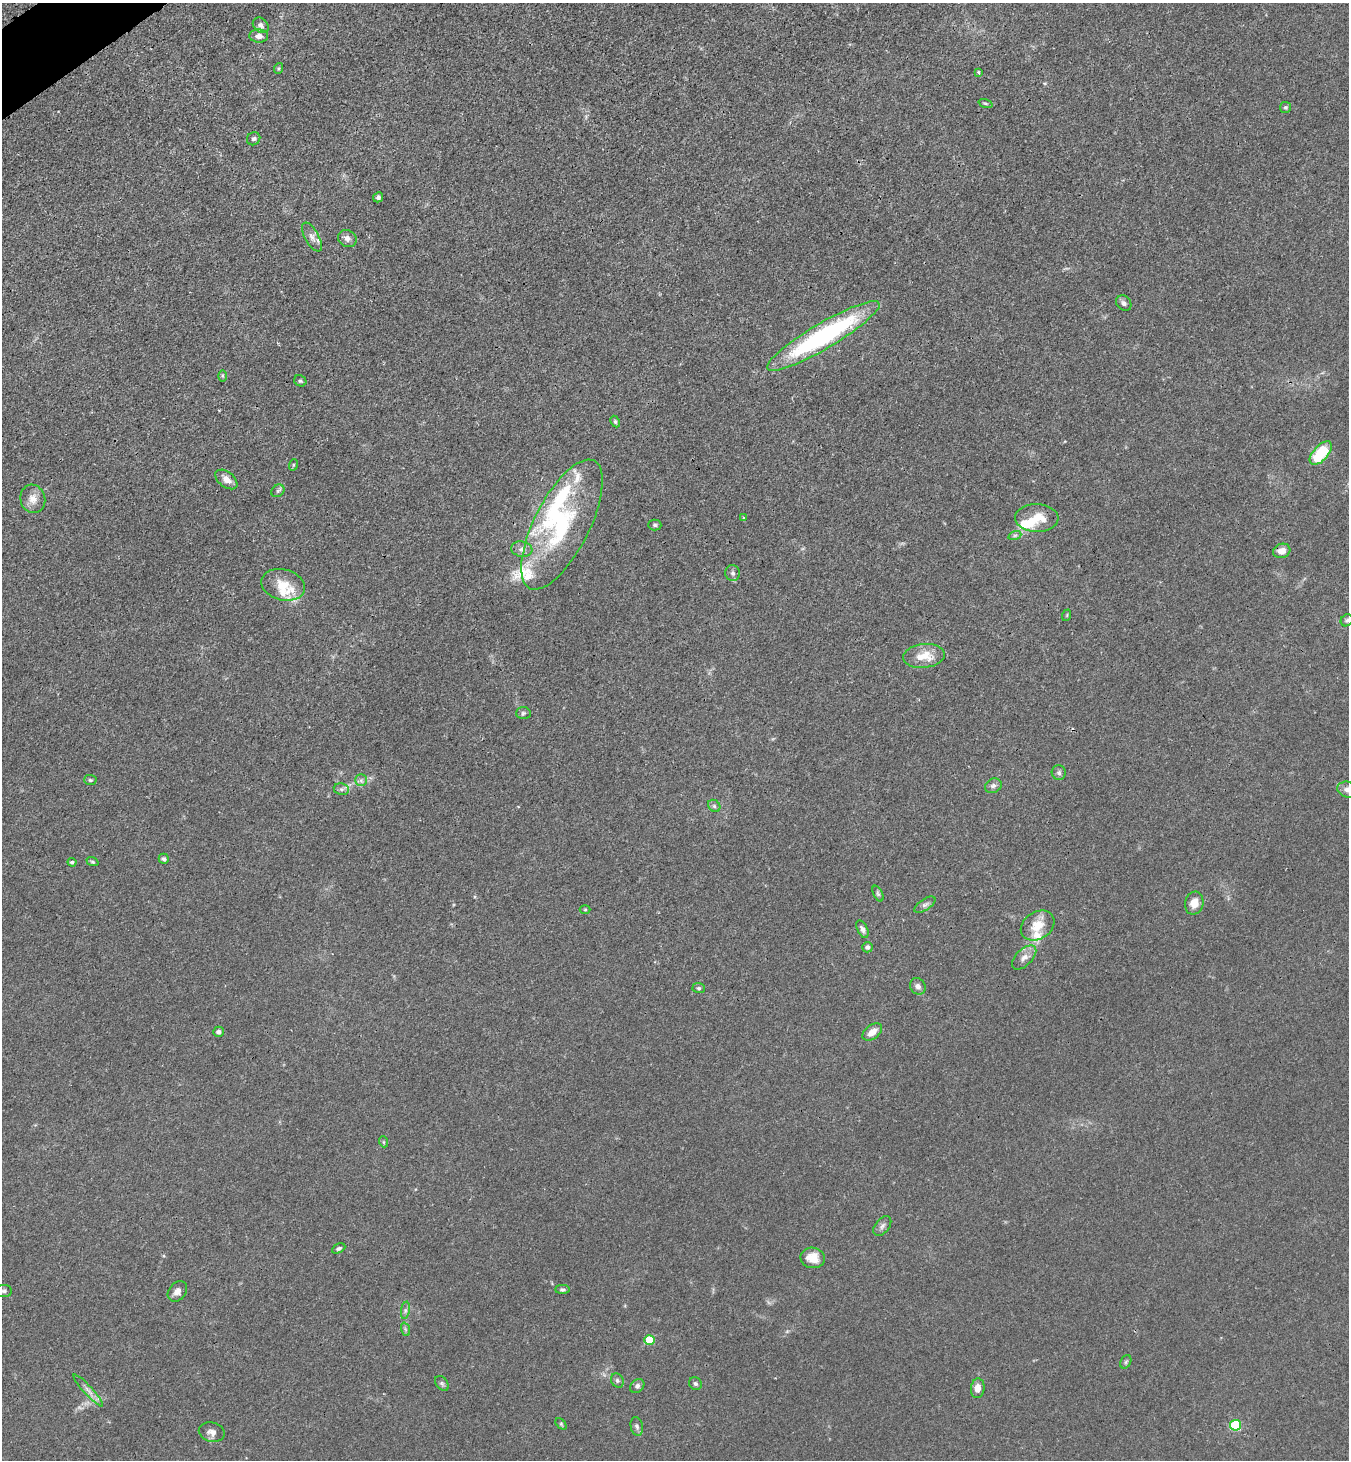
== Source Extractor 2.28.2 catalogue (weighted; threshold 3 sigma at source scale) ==
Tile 11 of 4 x 4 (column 3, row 3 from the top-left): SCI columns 2875-4221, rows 1490-2947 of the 5889 x 5896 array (HDU 1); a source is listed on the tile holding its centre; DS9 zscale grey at full resolution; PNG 1351 x 1462 px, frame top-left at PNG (2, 3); each listed source drawn as its Kron ellipse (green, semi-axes under 4 px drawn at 4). Shown black and unused: <1% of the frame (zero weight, under 3 of 4 exposures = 3% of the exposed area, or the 3 px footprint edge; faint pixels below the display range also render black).
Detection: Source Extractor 2.28.2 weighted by HDU 2 'WHT'; one run over the whole footprint, this tile lists its part. Background 0.0145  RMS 0.0026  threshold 0.0118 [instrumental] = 3 sigma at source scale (4.5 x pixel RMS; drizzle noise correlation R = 1.50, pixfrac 1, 0.05/0.05 arcsec/px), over >= 5 px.
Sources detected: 86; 3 inside a brighter object's white glare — neither listed nor drawn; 7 inside a brighter listed object's ellipse — not listed separately; the other 76 listed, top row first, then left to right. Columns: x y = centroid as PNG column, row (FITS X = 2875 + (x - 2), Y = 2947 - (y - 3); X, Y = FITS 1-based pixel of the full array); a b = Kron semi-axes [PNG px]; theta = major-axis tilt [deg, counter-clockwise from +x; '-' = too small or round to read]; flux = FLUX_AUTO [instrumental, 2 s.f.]
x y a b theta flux
261 25 9 6 -42 0.89
259 36 9 6 -3 1.4
279 68 5 3 - 0.3
979 72 4 3 - 0.34
985 103 7 3 -19 0.34
1285 107 5 5 - 0.43
254 139 7 6 - 0.66
378 197 5 5 - 0.63
312 237 16 7 -61 1.5
347 238 10 8 -27 1.3
1124 303 8 6 -46 0.86
823 336 65 13 30 46
223 376 6 4 -89 0.35
300 381 6 5 - 0.48
615 422 6 4 -63 0.4
1321 453 14 7 49 13
293 465 6 3 72 0.3
226 479 12 7 -38 2
278 491 7 5 43 0.52
33 499 14 12 -75 2.4
743 518 4 3 - 0.27
1037 518 21 14 -2 5.6
562 525 71 27 63 31
655 525 6 5 - 0.48
1015 535 7 4 18 0.49
522 549 10 7 -8 1.3
1282 551 9 7 17 2.3
733 573 8 7 - 0.73
283 585 22 15 -15 5.8
1067 615 6 3 72 0.25
1347 620 6 5 - 0.47
924 656 21 12 6 4.9
523 713 7 6 - 0.54
1059 773 7 7 - 0.7
90 780 6 5 - 0.43
361 780 5 5 - 0.66
993 786 8 6 26 0.88
341 789 8 5 -11 0.64
1347 790 10 8 -16 1.3
714 806 7 5 -46 0.56
164 859 5 5 - 0.62
72 862 4 3 - 0.54
92 862 6 4 -20 0.36
878 894 8 4 -63 0.46
1194 903 12 9 76 2.9
925 905 12 5 33 0.92
585 910 5 3 - 0.26
1038 926 18 13 32 4.9
862 929 9 5 -65 0.95
867 947 5 5 - 0.74
1024 957 15 8 45 1.8
918 986 8 7 - 1.3
699 988 6 5 - 0.45
219 1032 5 5 - 0.91
872 1032 11 7 36 2.4
384 1142 5 3 - 0.24
882 1226 11 7 51 0.93
339 1248 7 4 26 0.54
813 1258 12 10 -12 3.8
562 1289 7 4 1 0.57
4 1291 8 6 0 0.75
177 1291 11 8 50 1.5
405 1310 9 4 82 0.65
405 1329 7 4 -71 0.46
650 1340 5 5 - 8.7
1126 1362 7 5 60 0.47
617 1380 7 6 - 0.63
442 1383 8 5 -50 0.56
695 1384 7 6 - 0.58
637 1386 8 6 43 0.78
978 1388 10 7 83 2
88 1390 21 4 -47 1.5
561 1424 7 4 -46 0.39
1236 1425 5 5 - 20
637 1426 9 6 -80 0.76
212 1432 13 9 -15 1.6
Overlapping masked pixels (flux is a lower limit): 1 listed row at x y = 823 336
Isophote crosses this tile's border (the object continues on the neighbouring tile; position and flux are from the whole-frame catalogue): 2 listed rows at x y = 1347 790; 4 1291